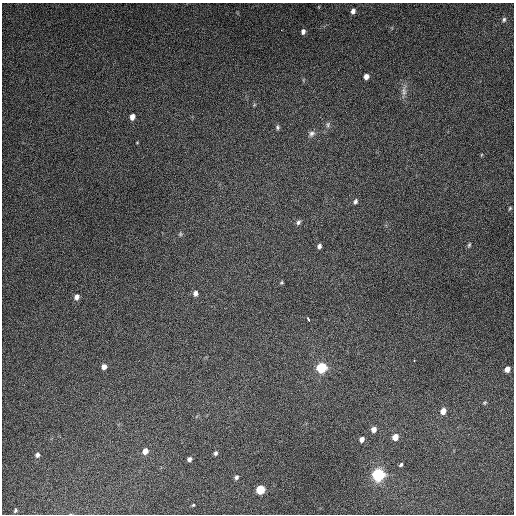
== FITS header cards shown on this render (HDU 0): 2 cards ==
NAXIS1  =                  512
NAXIS2  =                  512

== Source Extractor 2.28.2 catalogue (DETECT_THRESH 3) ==
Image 512 x 512 px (HDU 0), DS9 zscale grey, 1 PNG px = 1 image px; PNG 516 x 516 px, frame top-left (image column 1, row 512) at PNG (2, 3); no overlay
Background 5410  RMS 320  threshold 974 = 3 sigma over >= 5 px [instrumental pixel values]
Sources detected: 38; all 38 listed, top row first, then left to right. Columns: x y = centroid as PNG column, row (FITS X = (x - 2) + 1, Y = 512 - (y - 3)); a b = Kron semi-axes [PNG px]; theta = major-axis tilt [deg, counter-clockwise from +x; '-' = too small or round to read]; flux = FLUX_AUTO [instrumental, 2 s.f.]
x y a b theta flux
353 11 6 5 - 8.6e+04
504 19 6 5 - 4.3e+04
303 32 6 5 - 7.1e+04
366 76 5 4 - 1.1e+05
404 91 14 6 -88 1.1e+05
132 117 5 4 - 1.3e+05
328 124 8 5 73 5.3e+04
277 127 6 5 - 4.0e+04
311 134 9 7 49 7.8e+04
137 143 4 3 - 1.4e+04
355 201 7 5 73 5.0e+04
510 208 4 3 - 2.5e+04
298 222 7 5 61 5.3e+04
180 234 5 5 - 3.3e+04
469 245 6 4 72 3.3e+04
319 246 5 4 - 6.2e+04
282 283 4 4 - 2.8e+04
195 293 6 5 - 8.1e+04
77 297 7 6 - 1.0e+05
308 320 5 2 - 3.8e+04
104 367 5 5 - 1.2e+05
321 368 8 7 - 9.4e+05
507 369 5 5 - 1.3e+05
485 403 6 4 54 2.6e+04
443 411 6 6 - 1.7e+05
374 429 6 6 - 1.1e+05
395 437 6 5 - 2.0e+05
362 439 6 5 - 1.0e+05
145 451 6 5 - 1.5e+05
216 453 5 4 - 4.5e+04
37 455 6 5 - 6.2e+04
189 459 4 4 - 5.8e+04
401 465 5 4 - 3.5e+04
378 475 9 9 - 1.4e+06
236 477 5 4 - 5.0e+04
260 490 6 6 - 6.0e+05
193 505 5 3 - 2.2e+04
15 511 5 4 - 3.3e+04